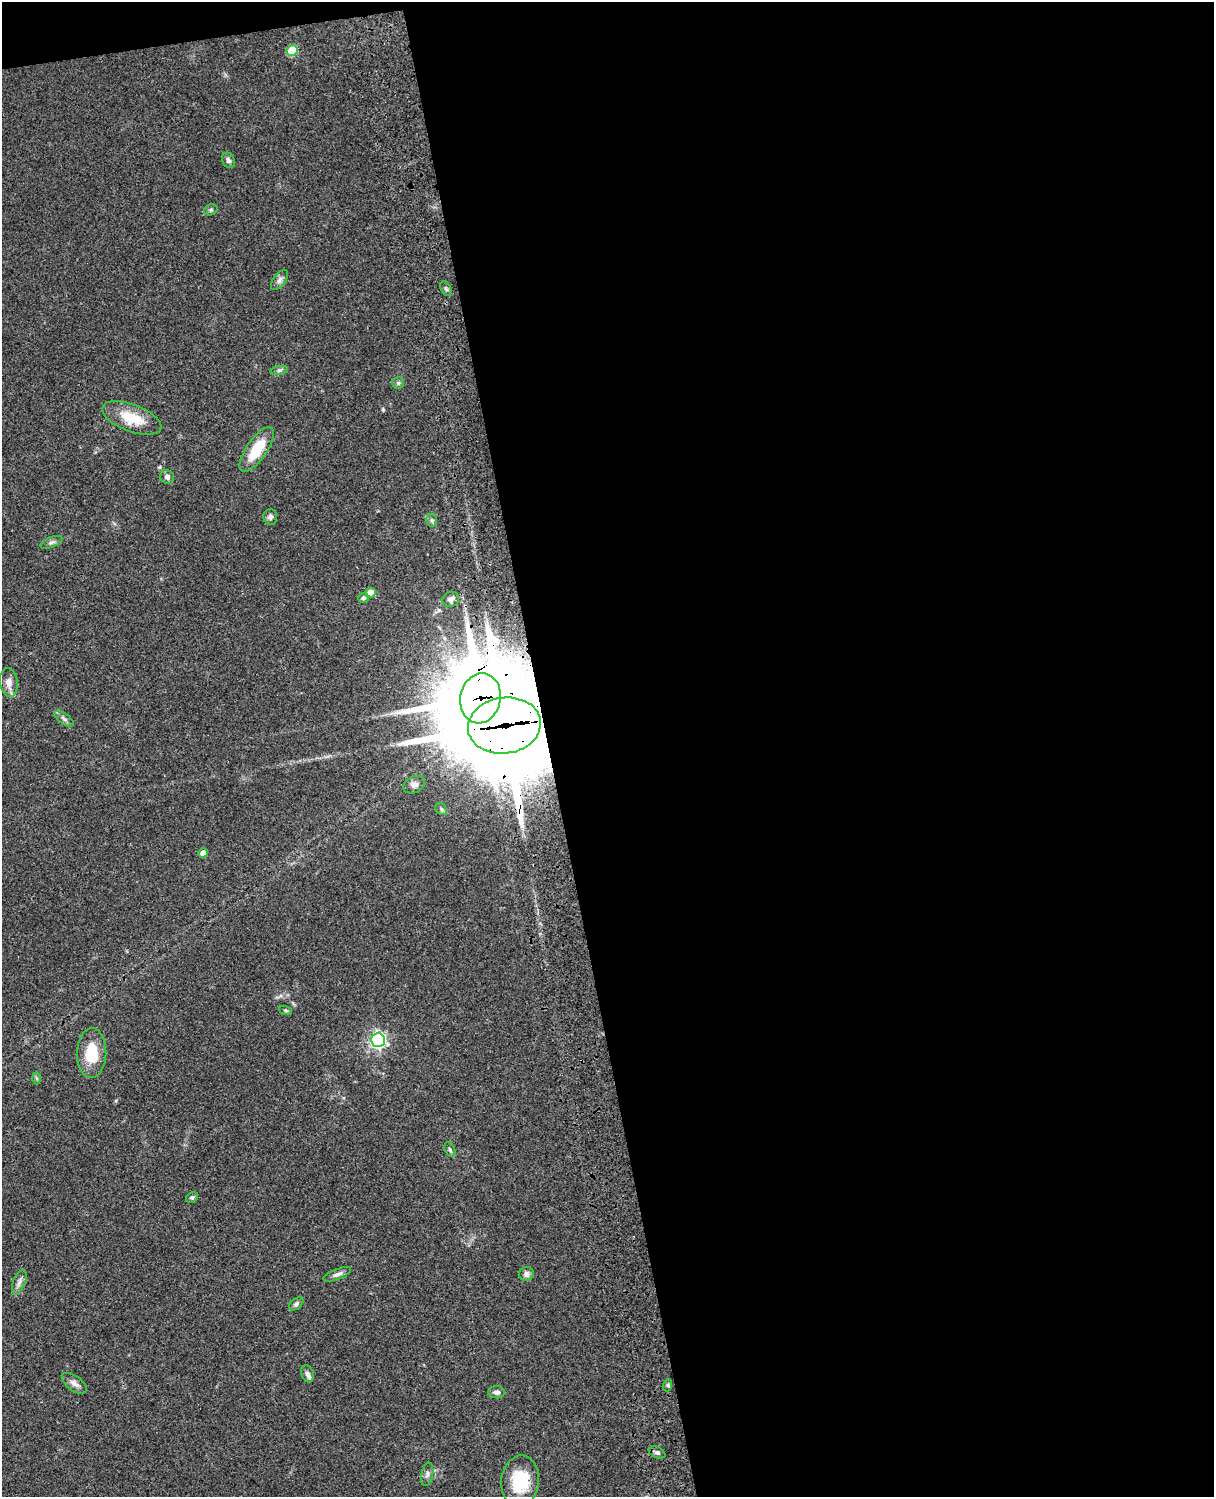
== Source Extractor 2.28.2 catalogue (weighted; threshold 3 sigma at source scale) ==
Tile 4 of 4 x 3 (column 4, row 1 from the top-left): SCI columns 3757-4968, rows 3269-4763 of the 5087 x 4927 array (HDU 1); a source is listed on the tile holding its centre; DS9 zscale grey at full resolution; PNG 1216 x 1499 px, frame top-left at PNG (2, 2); each listed source drawn as its Kron ellipse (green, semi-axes under 4 px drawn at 4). Shown black and unused: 56% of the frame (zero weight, under 3 of 4 exposures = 6% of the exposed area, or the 3 px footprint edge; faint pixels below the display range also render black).
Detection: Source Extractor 2.28.2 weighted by HDU 2 'WHT'; one run over the whole footprint, this tile lists its part. Background 0.0768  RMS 0.0057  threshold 0.0259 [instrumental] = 3 sigma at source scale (4.5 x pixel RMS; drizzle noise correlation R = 1.50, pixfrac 1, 0.05/0.05 arcsec/px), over >= 5 px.
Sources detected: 41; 1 inside a brighter listed object's ellipse — not listed separately; the other 40 listed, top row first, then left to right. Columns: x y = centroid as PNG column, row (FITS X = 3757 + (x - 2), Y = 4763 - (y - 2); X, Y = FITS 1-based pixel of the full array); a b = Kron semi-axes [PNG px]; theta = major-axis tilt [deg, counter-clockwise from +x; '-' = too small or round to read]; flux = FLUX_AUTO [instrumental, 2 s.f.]
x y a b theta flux
292 50 5 5 - 22
228 160 8 6 -61 1.6
211 210 7 5 21 0.99
280 280 12 6 53 2
446 289 8 5 -62 1.2
279 370 9 4 9 1.2
398 383 6 6 - 1.2
132 418 31 13 -20 17
257 449 26 10 56 18
167 477 7 6 - 2.1
270 517 8 7 - 1.6
432 520 7 5 -69 1.1
51 542 11 5 23 1.6
371 592 5 5 - 6.1
363 598 5 5 - 1.4
451 599 9 7 23 2.4
9 682 14 8 -82 4.5
480 698 25 20 79 4400
64 719 11 5 -35 2
504 725 37 28 9 11000
414 785 11 8 25 2.8
441 809 6 5 - 1.1
203 853 5 4 - 4.1
286 1010 7 4 -19 0.88
378 1040 7 7 - 170
92 1053 25 14 89 17
36 1078 6 4 -88 0.9
450 1150 8 5 -63 1
192 1198 6 5 - 1
337 1274 15 5 21 2.2
526 1274 7 7 - 2.5
19 1282 12 6 67 2.7
296 1304 8 5 39 1.4
308 1374 9 6 -69 2
74 1383 14 7 -36 3
668 1385 6 4 72 0.84
497 1392 8 6 1 1.7
657 1453 9 5 -25 1.7
427 1474 12 6 78 2.1
520 1481 26 19 84 22
Overlapping masked pixels (flux is a lower limit): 2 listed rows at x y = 480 698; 504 725